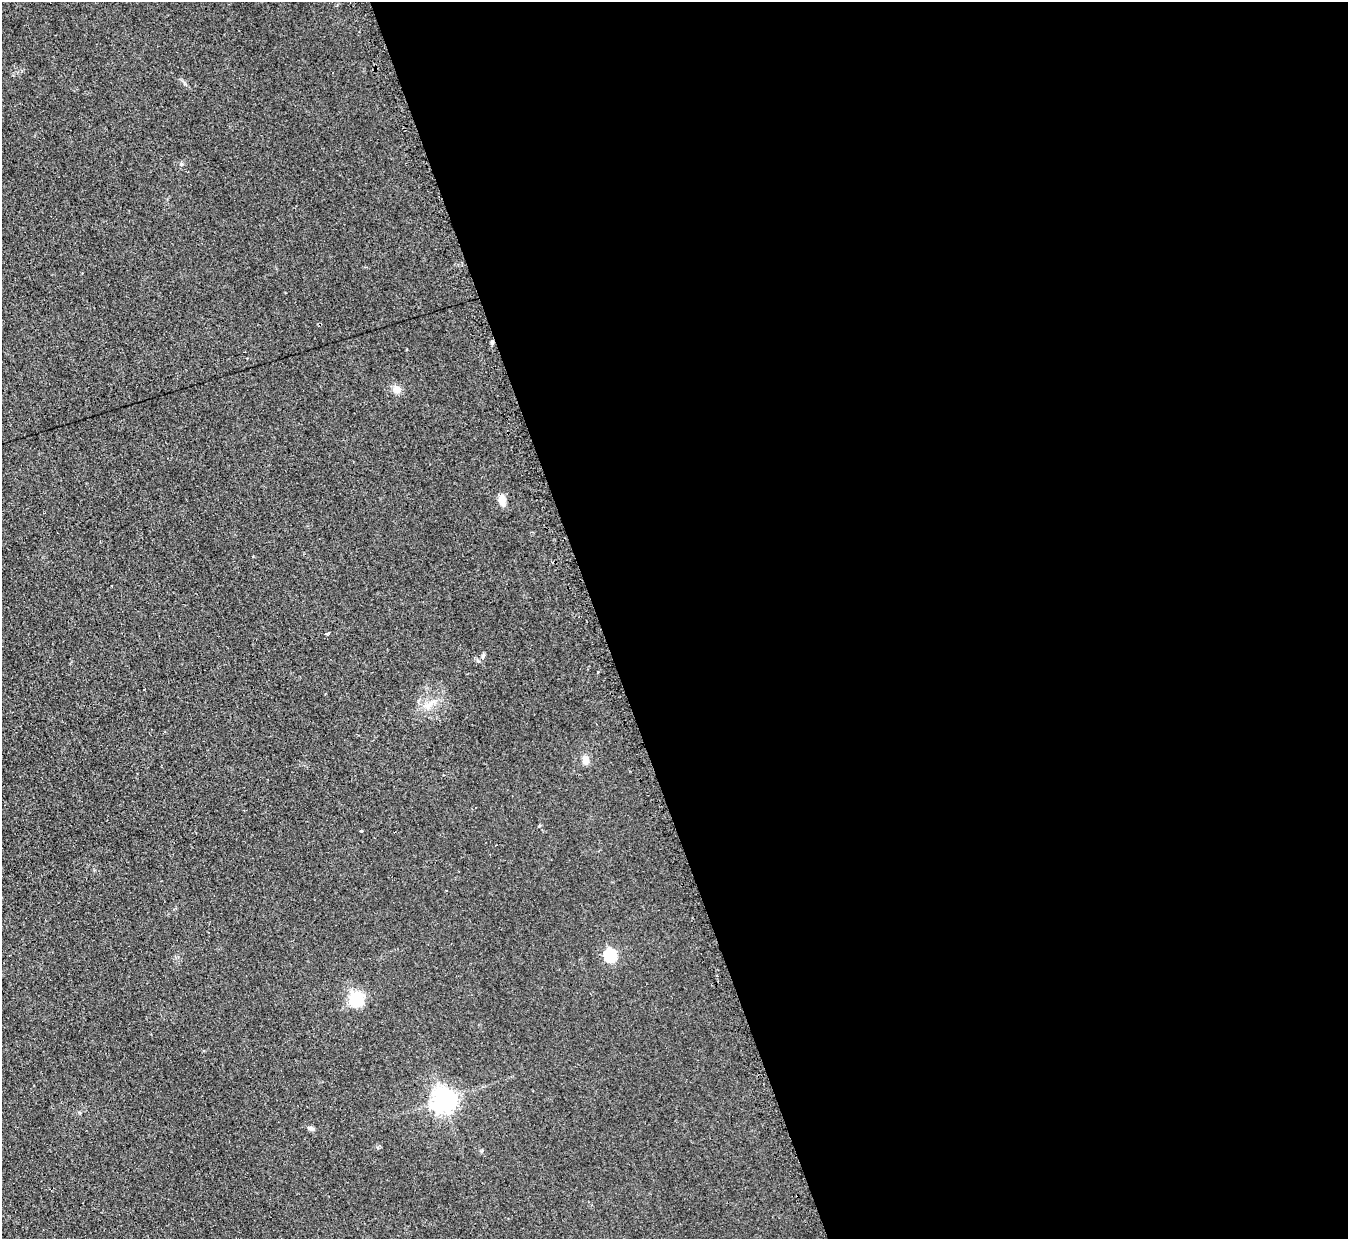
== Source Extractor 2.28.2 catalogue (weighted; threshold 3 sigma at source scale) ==
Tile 8 of 4 x 4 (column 4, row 2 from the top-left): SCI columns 4060-5405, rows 2754-3990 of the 5413 x 5375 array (HDU 1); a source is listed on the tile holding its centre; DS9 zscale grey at full resolution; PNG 1350 x 1241 px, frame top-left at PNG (2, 2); no overlay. Shown black and unused: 56% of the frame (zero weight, under 2 of 3 exposures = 2% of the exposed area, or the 3 px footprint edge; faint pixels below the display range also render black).
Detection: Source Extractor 2.28.2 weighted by HDU 2 'WHT'; one run over the whole footprint, this tile lists its part. Background 0.0957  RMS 0.011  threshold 0.0514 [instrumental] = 3 sigma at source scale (4.5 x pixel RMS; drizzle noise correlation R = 1.50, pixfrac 1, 0.05/0.05 arcsec/px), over >= 5 px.
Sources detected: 16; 3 cosmic-ray / hot-pixel residue — not listed; the other 13 listed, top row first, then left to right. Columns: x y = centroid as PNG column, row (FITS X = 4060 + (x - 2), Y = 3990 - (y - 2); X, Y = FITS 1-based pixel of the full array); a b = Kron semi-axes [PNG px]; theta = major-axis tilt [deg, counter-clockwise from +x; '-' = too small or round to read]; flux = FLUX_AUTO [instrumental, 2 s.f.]
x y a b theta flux
181 164 5 5 - 1.5
492 342 6 4 47 1.8
397 389 11 9 -55 7.5
502 500 13 7 -82 9.7
327 633 4 2 - 4.1
483 656 7 4 63 2.1
431 703 16 6 36 8.2
585 760 10 7 -82 8.6
361 831 3 3 - 3.8
610 955 6 6 - 130
356 999 17 15 77 35
444 1100 8 7 - 930
311 1128 10 5 -18 3.2
Overlapping masked pixels (flux is a lower limit): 1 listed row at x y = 492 342